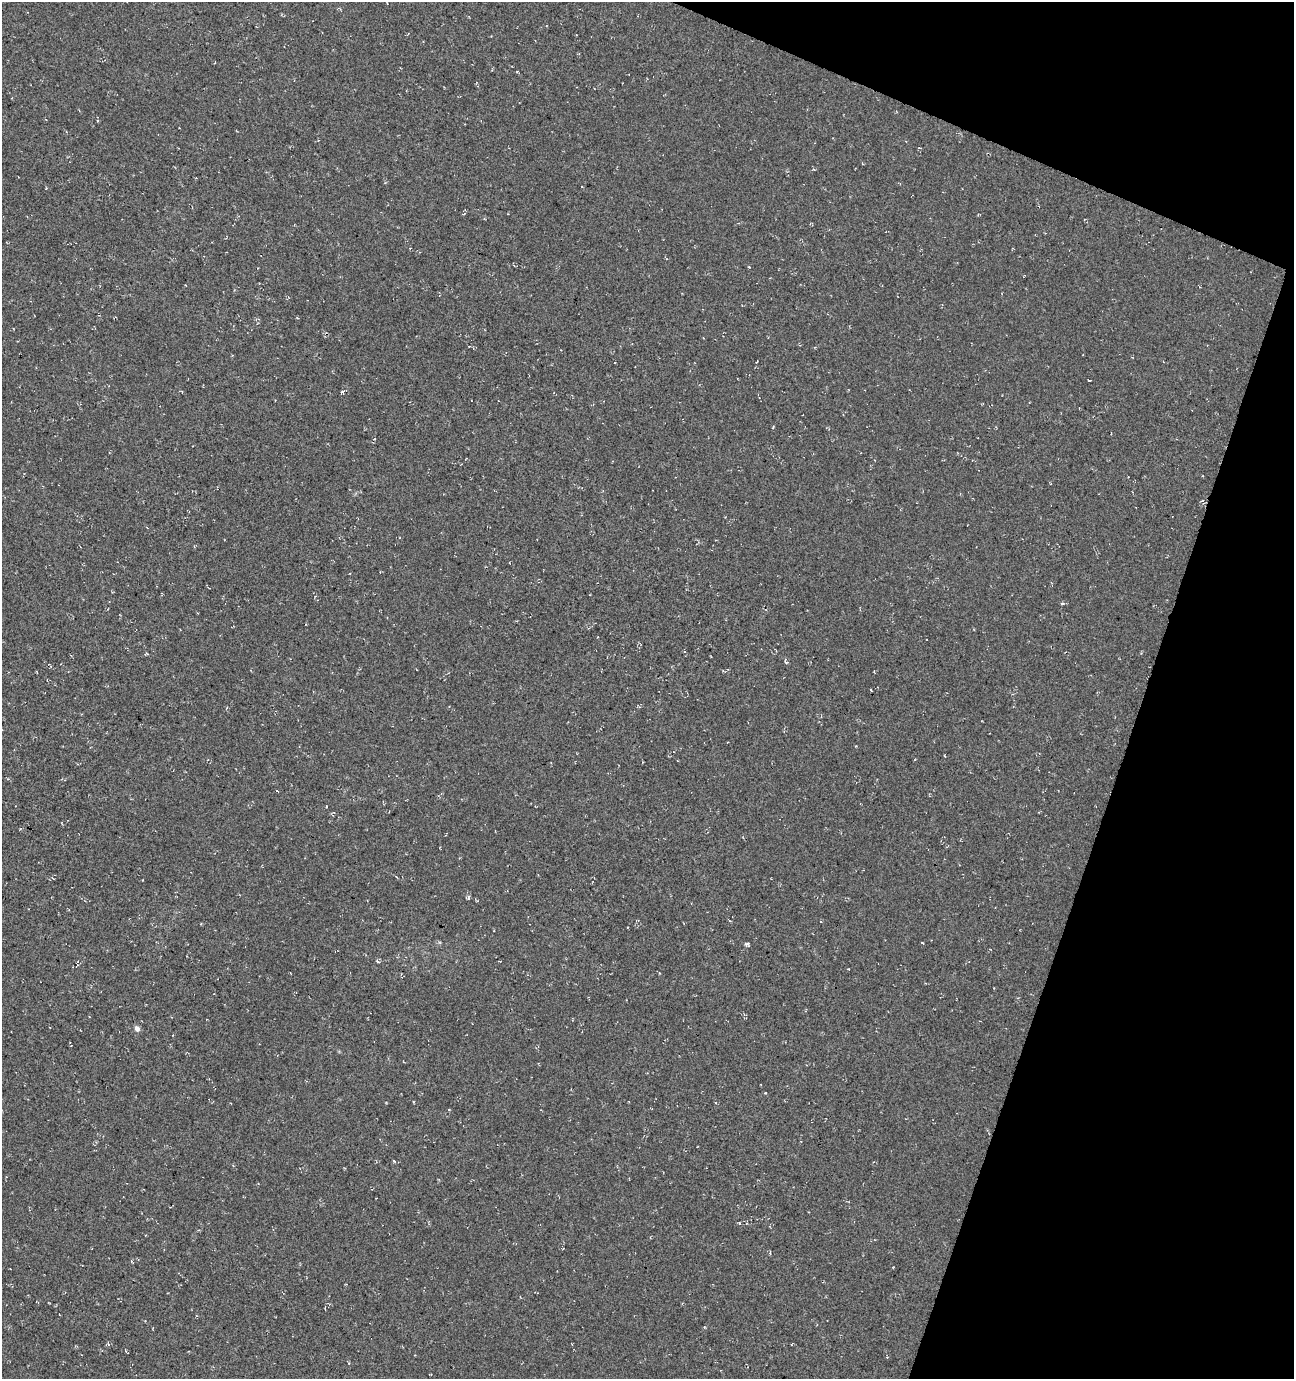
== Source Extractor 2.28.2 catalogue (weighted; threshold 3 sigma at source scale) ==
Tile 8 of 4 x 4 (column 4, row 2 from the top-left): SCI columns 4093-5384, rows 2765-4141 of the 5661 x 5522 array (HDU 1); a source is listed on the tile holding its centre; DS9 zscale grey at full resolution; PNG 1296 x 1381 px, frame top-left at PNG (2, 2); no overlay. Shown black and unused: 17% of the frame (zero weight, under 3 of 4 exposures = <1% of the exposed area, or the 3 px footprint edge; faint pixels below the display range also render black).
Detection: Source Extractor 2.28.2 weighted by HDU 2 'WHT'; one run over the whole footprint, this tile lists its part. Background -0.0179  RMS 0.0061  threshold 0.0274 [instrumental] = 3 sigma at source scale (4.5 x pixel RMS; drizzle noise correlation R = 1.50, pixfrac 1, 0.0396/0.0396 arcsec/px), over >= 5 px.
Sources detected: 17; all 17 listed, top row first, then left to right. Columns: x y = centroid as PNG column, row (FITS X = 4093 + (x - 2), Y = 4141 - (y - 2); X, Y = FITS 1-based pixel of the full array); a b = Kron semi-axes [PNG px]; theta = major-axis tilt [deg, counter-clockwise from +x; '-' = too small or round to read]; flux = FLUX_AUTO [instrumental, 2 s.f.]
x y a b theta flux
517 71 4 2 - 0.46
757 362 3 2 - 0.52
1089 380 3 2 - 0.51
343 391 8 4 31 1.1
1062 603 5 3 - 0.7
786 662 8 4 -59 1
871 690 4 2 - 0.46
326 806 3 2 - 0.42
468 897 8 4 82 1
746 944 7 4 38 1.1
137 1029 5 4 - 3.7
394 1161 4 3 - 0.58
739 1223 4 4 - 0.56
770 1253 6 2 84 0.59
37 1302 4 2 - 0.44
704 1327 4 3 - 0.46
108 1344 6 4 -47 0.74
Unlisted compact peaks at least as high as the median listed source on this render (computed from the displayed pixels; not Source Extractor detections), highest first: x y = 765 1093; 922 943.